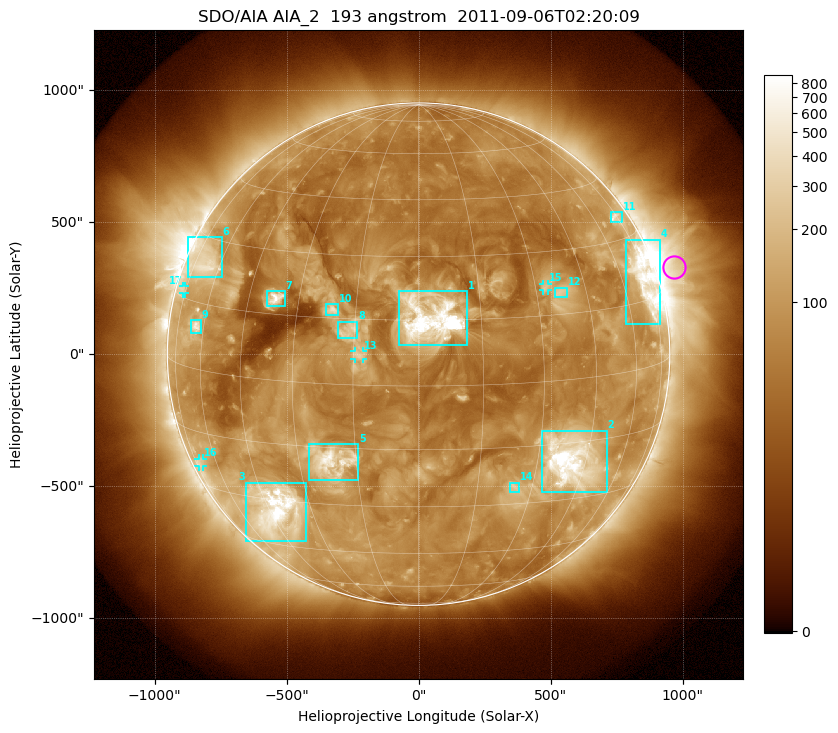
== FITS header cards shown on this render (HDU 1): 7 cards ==
TELESCOP= 'SDO/AIA'
INSTRUME= 'AIA_2'
WAVELNTH=                  193
WAVEUNIT= 'angstrom'
DATE-OBS= '2011-09-06T02:20:09.92'
CTYPE1  = 'HPLN-TAN'
CTYPE2  = 'HPLT-TAN'

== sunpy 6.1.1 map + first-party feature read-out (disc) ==
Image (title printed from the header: SDO/AIA AIA_2  193 angstrom  2011-09-06T02:20:09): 1024 x 1024 px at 2.4 arcsec/px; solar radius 952 arcsec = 397 px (full disc in frame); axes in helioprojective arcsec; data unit not stated in the header (colour bar unlabelled)
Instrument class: DISC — disc imager (sunpy class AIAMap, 193 A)
Bright regions (active regions / flare kernels): reference = the median radial profile (limb darkening/brightening removed); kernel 9 px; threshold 5 sigma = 147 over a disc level ~66.1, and >= 1.15x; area >= 12 px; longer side >= 10 px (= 24 arcsec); searched inside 0.97 R_sun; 17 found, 17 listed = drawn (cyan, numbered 1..; 4 of them under ~33 arcsec drawn as corner ticks so the feature stays visible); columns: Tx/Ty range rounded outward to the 5 arcsec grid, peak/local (2 s.f.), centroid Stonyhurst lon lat
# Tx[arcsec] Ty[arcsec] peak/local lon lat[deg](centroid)
1 -75..185 30..240 112 +3 +15
2 465..715 -525..-290 19 +40 -19
3 -655..-425 -710..-485 17 -42 -33
4 785..915 115..435 9.7 +71 +19
5 -415..-225 -475..-340 10 -21 -18
6 -875..-745 290..445 5.6 -69 +24
7 -575..-505 180..240 9.6 -37 +19
8 -305..-230 60..125 4.7 -16 +12
9 -865..-825 80..130 6.3 -64 +10
10 -350..-305 145..190 6.7 -21 +17
11 725..770 500..540 4.5 +73 +35
12 515..565 215..255 4 +37 +20
13 -245..-210 -20..15 3.7 -14 +7
14 345..380 -520..-485 3.9 +25 -25
15 470..490 240..270 3.7 +33 +22
16 -835..-815 -425..-395 3.1 -70 -23
17 -895..-885 230..260 2.8 -77 +17
Off-limb structures (1.02-1.3 R_sun): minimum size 162 px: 5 found; the strongest spans PA ~260..310 deg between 1.02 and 1.3 R_sun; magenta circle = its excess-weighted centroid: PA ~290 deg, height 1.07 R_sun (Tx ~970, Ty ~330 arcsec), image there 3.1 x the reference